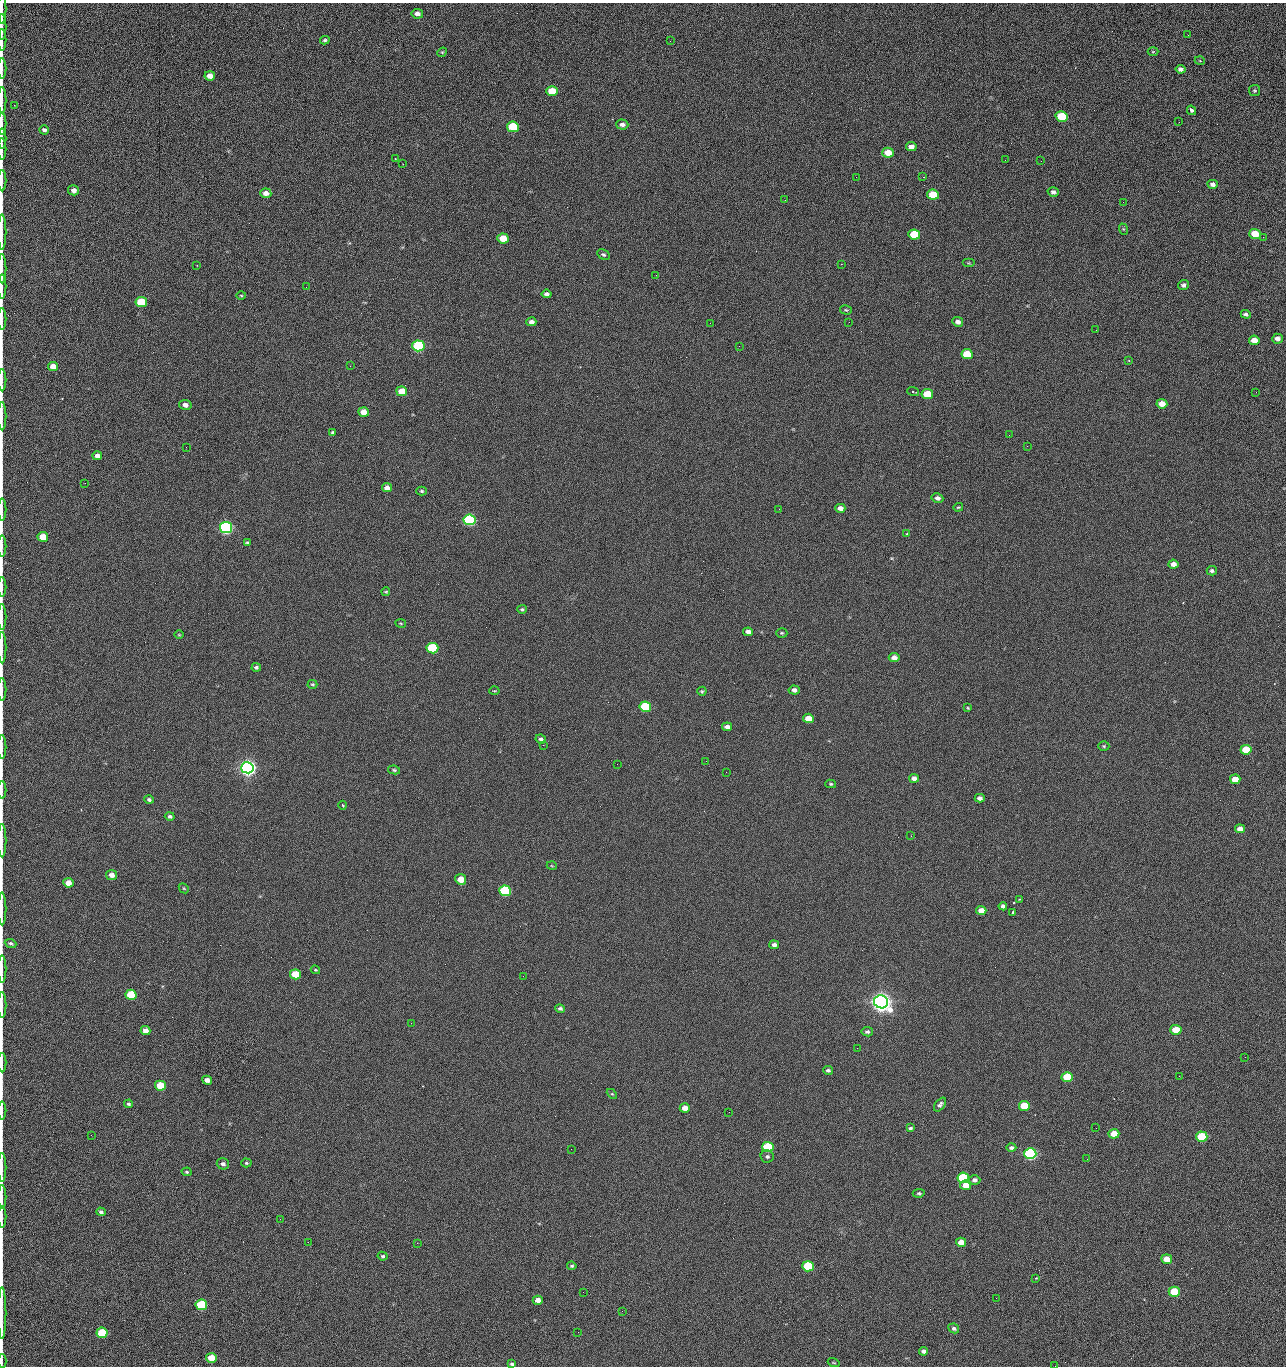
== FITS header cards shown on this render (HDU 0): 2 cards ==
NAXIS1  =                 1284 /fastest changing axis
NAXIS2  =                 1364 /next to fastest changing axis

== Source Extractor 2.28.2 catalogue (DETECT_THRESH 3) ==
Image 1284 x 1364 px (HDU 0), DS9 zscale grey, 1 PNG px = 1 image px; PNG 1288 x 1368 px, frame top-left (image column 1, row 1364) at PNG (2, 3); each listed source drawn as its Kron ellipse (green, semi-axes under 4 px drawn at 4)
Background 123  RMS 14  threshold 43.3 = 3 sigma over >= 5 px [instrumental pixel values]
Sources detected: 235; all 235 listed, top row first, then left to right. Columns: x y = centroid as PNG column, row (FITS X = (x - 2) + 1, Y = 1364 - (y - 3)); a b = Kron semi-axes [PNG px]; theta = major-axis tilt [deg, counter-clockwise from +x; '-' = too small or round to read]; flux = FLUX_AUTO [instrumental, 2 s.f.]
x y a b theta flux
2 9 14 2 90 2.1e+03
417 14 6 4 -10 4.7e+03
2 27 13 2 90 2.6e+03
1188 35 2 2 - 1.1e+03
2 40 11 2 90 2.1e+03
325 40 5 3 - 1.6e+03
670 41 2 2 - 2.4e+03
442 52 5 4 - 1.1e+03
1153 52 5 3 - 9.9e+02
1200 61 5 3 - 7.1e+02
2 68 10 2 90 1.6e+03
1181 69 5 4 - 2.9e+03
210 76 5 4 - 8.3e+03
552 91 6 5 - 2.3e+04
1255 91 5 5 - 1.4e+03
2 100 13 2 90 2.5e+03
14 105 2 2 - 7.8e+02
1192 110 5 3 - 5.7e+03
1062 116 6 5 - 4.4e+04
1179 122 2 2 - 1.2e+03
2 123 11 2 90 2.1e+03
622 125 6 5 - 3.6e+03
513 127 6 5 - 5.4e+04
44 130 5 4 - 2.6e+03
2 139 10 2 90 2.0e+03
911 147 5 4 - 6.2e+03
2 149 11 2 90 1.9e+03
888 153 6 5 - 1.6e+04
395 159 3 2 - 7.7e+02
1005 160 2 2 - 1.4e+03
1041 161 2 2 - 1.8e+03
403 164 2 2 - 6.4e+02
856 177 2 2 - 2.3e+03
923 177 2 2 - 3.1e+04
2 180 11 2 90 1.8e+03
1213 184 5 4 - 3.4e+03
74 190 5 5 - 5.1e+03
1053 192 6 5 - 2.7e+03
266 193 5 4 - 5.9e+03
933 195 6 5 - 2.8e+04
785 200 2 2 - 3.9e+02
1123 202 3 2 - 9.7e+02
1123 229 6 3 -71 9.7e+02
2 232 18 2 90 2.9e+03
914 234 6 5 - 4.1e+04
1255 234 6 5 - 2.4e+04
1263 237 3 2 - 9.2e+02
503 238 6 5 - 2.0e+04
603 254 7 5 -30 1.9e+03
969 263 6 3 0 9.3e+02
841 264 2 2 - 2.7e+04
197 265 2 2 - 6.7e+02
2 269 14 2 90 2.7e+03
656 275 2 2 - 1.6e+03
1183 285 5 5 - 2.7e+03
2 286 12 2 90 2.1e+03
306 287 2 2 - 7.4e+02
547 294 5 4 - 3.1e+03
241 295 5 3 - 9.9e+02
141 302 6 5 - 5.2e+04
846 310 6 4 -15 1.3e+03
1246 314 5 4 - 2.1e+03
2 319 11 2 90 1.3e+03
531 322 5 4 - 4.9e+03
849 322 2 2 - 9.2e+02
958 322 5 5 - 4.0e+03
710 323 2 2 - 3.5e+03
1096 330 2 2 - 6.1e+02
1277 339 5 5 - 4.6e+03
1254 340 5 5 - 1.0e+04
418 346 6 5 - 1.6e+05
739 346 2 2 - 5.0e+02
967 354 6 5 - 3.9e+04
1129 360 3 2 - 8.9e+02
53 366 5 4 - 1.1e+04
350 366 2 2 - 2.7e+03
2 380 11 2 90 2.2e+03
402 391 5 5 - 1.9e+04
913 391 6 2 -18 2.0e+03
1256 392 2 2 - 1.5e+03
927 394 6 5 - 3.3e+04
1162 404 5 4 - 9.9e+03
185 405 6 5 - 4.8e+03
363 412 5 5 - 9.3e+03
2 416 14 2 90 2.4e+03
333 432 4 3 - 1.3e+03
1009 435 2 2 - 1.3e+03
1027 446 2 2 - 5.3e+02
186 447 2 2 - 2.9e+03
97 456 5 4 - 5.7e+03
85 483 2 2 - 1.0e+03
387 488 5 4 - 5.1e+03
422 491 5 4 - 1.6e+03
937 498 6 4 -10 3.4e+03
958 507 5 3 - 9.9e+02
840 508 5 4 - 5.0e+03
2 509 11 2 90 1.8e+03
779 509 2 2 - 4.6e+02
469 520 6 5 - 2.0e+05
226 527 6 5 - 3.2e+05
907 534 3 2 - 3.6e+03
43 537 5 5 - 1.9e+04
247 542 4 3 - 1.4e+03
2 546 10 2 90 1.7e+03
1173 564 5 4 - 5.5e+03
1212 571 5 4 - 2.2e+03
2 587 10 2 90 1.5e+03
386 592 4 3 - 9.9e+02
522 609 4 4 - 1.4e+03
2 617 13 2 90 2.1e+03
401 623 5 3 - 9.0e+02
748 632 5 4 - 4.9e+03
782 633 5 4 - 1.3e+03
179 635 5 3 - 8.7e+02
2 648 16 2 90 2.6e+03
432 648 6 5 - 9.1e+04
894 658 5 4 - 7.1e+03
256 667 4 4 - 2.0e+03
312 684 5 3 - 1.2e+03
2 690 11 2 90 1.8e+03
794 690 5 4 - 3.9e+03
494 691 5 2 - 8.0e+02
702 691 4 4 - 1.3e+03
645 707 6 5 - 6.7e+04
968 708 4 3 - 8.9e+02
808 718 5 4 - 1.4e+04
727 727 5 4 - 3.7e+03
541 739 5 4 - 2.5e+03
543 745 2 2 - 3.4e+03
1104 746 5 4 - 1.3e+03
2 747 12 2 90 1.8e+03
1246 750 5 5 - 2.7e+04
706 761 2 2 - 2.2e+03
617 764 2 2 - 2.4e+03
247 768 6 5 - 7.2e+05
394 770 6 4 -11 1.3e+03
726 772 2 2 - 2.5e+03
914 778 5 4 - 5.8e+03
1235 779 5 4 - 1.3e+04
831 784 5 4 - 1.4e+03
2 790 9 2 90 1.4e+03
980 798 5 4 - 4.0e+03
149 800 5 4 - 2.1e+03
343 805 4 3 - 1.5e+03
170 816 5 4 - 2.1e+03
1240 829 5 4 - 5.9e+03
911 836 2 2 - 5.6e+02
2 840 17 2 90 2.8e+03
552 866 5 3 - 7.7e+02
112 875 5 5 - 5.9e+03
461 879 5 5 - 1.3e+04
68 883 5 4 - 9.9e+03
184 888 5 4 - 1.2e+03
505 891 6 5 - 1.3e+05
1019 899 3 3 - 7.4e+02
1003 906 4 4 - 2.8e+03
2 909 16 2 90 2.8e+03
981 910 5 4 - 9.4e+03
1013 912 4 3 - 3.4e+03
11 943 6 4 -22 1.7e+03
774 945 5 4 - 3.4e+03
2 969 14 2 90 2.3e+03
315 970 5 3 - 9.6e+02
295 974 5 5 - 3.3e+04
523 976 2 2 - 2.1e+03
131 995 5 5 - 5.2e+04
881 1002 7 6 - 1.2e+06
2 1005 13 2 90 1.8e+03
560 1009 5 4 - 2.1e+03
411 1023 2 2 - 5.6e+03
1176 1030 5 5 - 2.9e+04
145 1031 5 4 - 6.5e+03
867 1032 6 4 -9 2.2e+03
857 1048 2 2 - 1.4e+03
1245 1057 2 2 - 2.0e+03
2 1063 10 2 90 1.4e+03
828 1070 5 4 - 2.2e+03
1179 1076 2 2 - 2.7e+03
1067 1077 5 5 - 4.7e+04
207 1080 5 4 - 5.2e+03
160 1086 5 5 - 3.0e+04
612 1094 6 4 -43 1.1e+03
128 1104 4 4 - 1.7e+03
940 1105 8 4 52 2.5e+03
1024 1106 5 5 - 4.4e+04
685 1108 5 4 - 8.7e+03
2 1110 9 2 90 1.2e+03
729 1112 2 2 - 9.7e+02
910 1128 4 3 - 1.6e+03
1096 1128 2 2 - 4.1e+02
1114 1134 5 4 - 1.7e+04
91 1135 2 2 - 2.5e+03
1202 1137 5 5 - 5.8e+04
768 1147 6 5 - 7.8e+04
1011 1148 5 4 - 2.4e+03
571 1149 2 2 - 8.6e+02
1030 1154 6 5 - 2.8e+05
767 1156 6 6 - 2.2e+03
1087 1159 2 2 - 1.4e+03
246 1163 5 4 - 1.4e+03
223 1164 6 5 - 3.0e+03
2 1167 14 2 90 2.5e+03
187 1172 5 4 - 1.3e+03
963 1178 6 5 - 8.5e+04
975 1180 6 5 - 3.5e+03
965 1185 5 4 - 9.7e+03
919 1193 6 4 8 1.5e+03
2 1197 12 2 90 2.1e+03
101 1212 4 4 - 2.4e+03
2 1217 11 2 90 1.8e+03
280 1219 2 2 - 2.2e+03
308 1242 3 2 - 2.0e+03
961 1242 5 4 - 8.5e+03
417 1243 2 2 - 5.6e+03
383 1256 5 4 - 1.5e+03
1167 1259 5 4 - 1.4e+04
572 1266 5 4 - 1.5e+03
808 1266 6 5 - 8.0e+04
1036 1278 3 3 - 1.1e+03
583 1292 2 2 - 4.1e+02
1174 1292 5 5 - 4.6e+04
996 1298 2 2 - 2.7e+03
538 1300 5 4 - 7.7e+03
201 1305 6 5 - 1.0e+05
622 1311 3 2 - 9.1e+02
2 1313 26 2 90 5.1e+03
954 1328 5 4 - 2.2e+03
578 1332 2 2 - 3.4e+03
102 1333 5 5 - 5.3e+04
923 1351 4 4 - 3.2e+03
211 1358 5 5 - 1.9e+04
2 1361 7 2 90 1.1e+03
834 1363 6 2 -19 8.1e+02
512 1364 4 3 - 1.8e+03
1055 1366 2 2 - 1.9e+03
At the frame edge (FLAGS 8, measured only in part): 35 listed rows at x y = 2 9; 2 27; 2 40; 2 68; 2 100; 2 123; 2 139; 2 149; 2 180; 2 232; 2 269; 2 286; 2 319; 2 380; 2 416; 2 509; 2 546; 2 587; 2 617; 2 648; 2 690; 2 747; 2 790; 2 840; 2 909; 2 969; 2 1005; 2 1063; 2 1110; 2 1167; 2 1197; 2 1217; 2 1313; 2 1361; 1055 1366

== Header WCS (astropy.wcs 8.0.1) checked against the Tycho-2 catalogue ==
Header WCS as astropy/WCSLIB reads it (CRVAL/CRPIX/CD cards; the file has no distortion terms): RA---TAN/DEC--TAN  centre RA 15:41:40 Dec +51:59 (235.42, +51.99 deg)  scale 1.26 arcsec/px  FOV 26.9' x 28.5'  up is +92 deg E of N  parity flipped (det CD > 0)
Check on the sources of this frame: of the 60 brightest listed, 10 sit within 2.0 arcsec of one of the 11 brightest Tycho-2 stars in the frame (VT <= 12.29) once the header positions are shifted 0.80 arcsec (0.47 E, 0.65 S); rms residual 0.91 arcsec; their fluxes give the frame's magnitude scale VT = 24.51 - 2.5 log10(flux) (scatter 0.24 mag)
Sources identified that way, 10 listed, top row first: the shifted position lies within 2.0 arcsec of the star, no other Tycho-2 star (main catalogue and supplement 1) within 4.0 arcsec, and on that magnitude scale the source's flux lands within +1.5 / -3 mag of the star's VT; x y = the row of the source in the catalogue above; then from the Tycho-2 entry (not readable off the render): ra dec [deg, ICRS J2000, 3 dp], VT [Tycho-2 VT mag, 2 dp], TYC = Tycho-2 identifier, HIP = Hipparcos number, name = IAU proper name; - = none
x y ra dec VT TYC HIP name
418 346 235.614 +52.064 11.61 3489-1132-1 - -
469 520 235.514 +52.049 11.19 3489-1407-1 - -
226 527 235.515 +52.133 11.12 3489-1380-1 - -
247 768 235.378 +52.130 9.31 3489-1322-1 76850 -
505 891 235.303 +52.042 11.52 3489-958-1 - -
881 1002 235.232 +51.912 9.59 3489-824-1 - -
1030 1154 235.143 +51.862 10.97 3489-1016-1 - -
963 1178 235.131 +51.886 12.29 3489-908-1 - -
808 1266 235.084 +51.941 11.45 3489-1346-1 - -
201 1305 235.075 +52.152 11.74 3489-912-1 - -